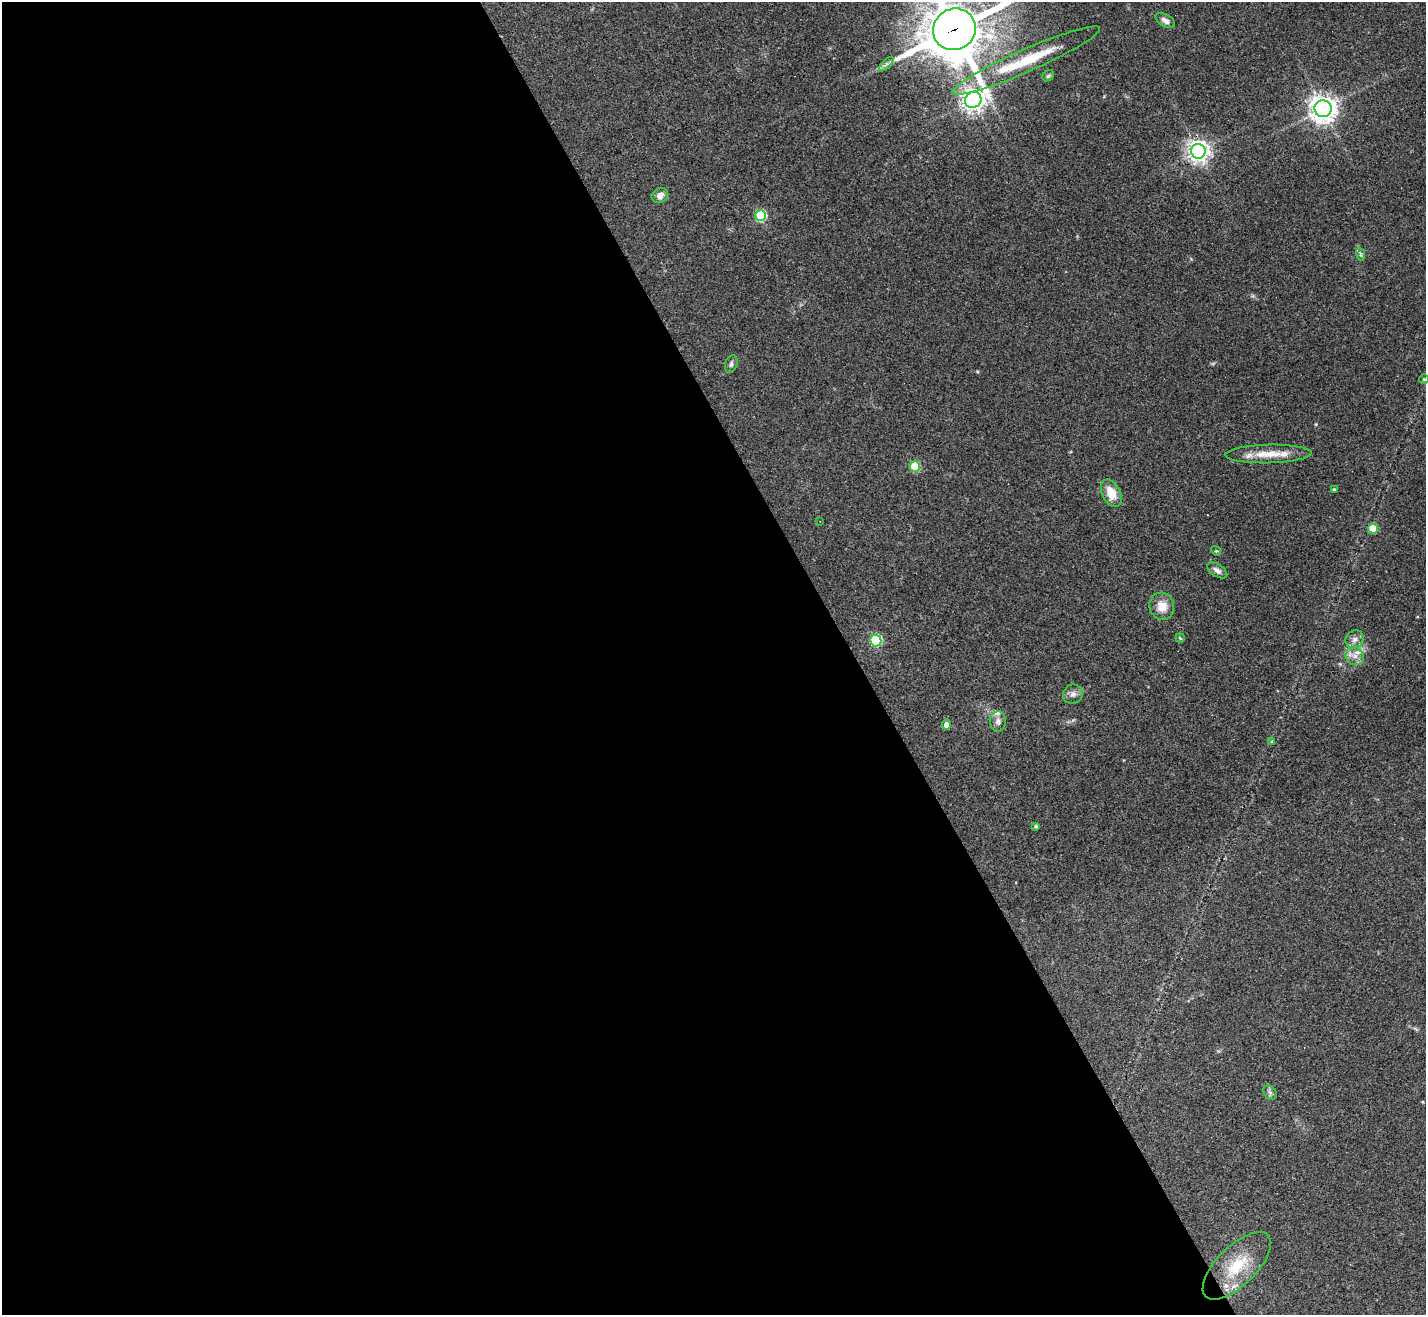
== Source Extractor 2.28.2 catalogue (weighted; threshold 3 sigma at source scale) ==
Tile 9 of 4 x 4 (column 1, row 3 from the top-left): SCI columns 1-1424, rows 1598-2910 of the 5697 x 5686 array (HDU 1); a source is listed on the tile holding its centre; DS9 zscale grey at full resolution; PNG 1428 x 1317 px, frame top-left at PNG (2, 2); each listed source drawn as its Kron ellipse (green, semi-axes under 4 px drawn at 4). Shown black and unused: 60% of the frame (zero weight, under 3 of 4 exposures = <1% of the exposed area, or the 3 px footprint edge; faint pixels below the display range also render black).
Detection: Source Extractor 2.28.2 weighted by HDU 2 'WHT'; one run over the whole footprint, this tile lists its part. Background 0.103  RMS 0.0059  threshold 0.0266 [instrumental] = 3 sigma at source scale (4.5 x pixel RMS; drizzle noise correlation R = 1.50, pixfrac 1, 0.05/0.05 arcsec/px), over >= 5 px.
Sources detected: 35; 2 inside a brighter listed object's ellipse — not listed separately; the other 33 listed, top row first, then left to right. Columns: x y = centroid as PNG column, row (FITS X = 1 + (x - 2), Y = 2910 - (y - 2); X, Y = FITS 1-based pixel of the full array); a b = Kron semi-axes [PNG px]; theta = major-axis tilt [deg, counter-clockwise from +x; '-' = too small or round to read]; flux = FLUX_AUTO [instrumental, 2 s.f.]
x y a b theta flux
1165 20 11 6 -32 2.7
954 29 22 20 31 3100
1026 60 80 11 24 31
886 64 9 3 44 1.4
1048 76 6 5 - 0.98
973 100 8 7 - 460
1323 109 8 8 - 580
1198 151 7 7 - 400
660 195 9 7 31 3.6
761 216 5 5 - 45
1360 254 7 4 -71 1.1
731 364 9 6 71 1.6
1424 379 5 5 - 0.88
1268 454 43 9 1 13
915 466 5 5 - 31
1334 490 4 3 - 0.93
1111 493 15 9 -63 10
820 521 3 3 - 0.59
1373 528 5 5 - 16
1216 551 5 4 - 0.72
1217 570 11 6 -33 2.6
1162 606 14 12 -75 8.3
1180 638 4 4 - 0.61
1354 639 9 8 - 3.1
876 641 6 5 - 62
1355 656 10 8 -48 4.1
1073 694 10 9 - 3.1
998 721 10 8 -89 3
947 725 5 4 - 4.9
1272 741 4 4 - 1.6
1036 826 4 4 - 1
1270 1093 8 6 -53 1.7
1237 1266 44 19 45 25
Overlapping masked pixels (flux is a lower limit): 1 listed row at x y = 954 29
Isophote crosses this tile's border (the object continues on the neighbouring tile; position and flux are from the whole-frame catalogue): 1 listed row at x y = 954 29